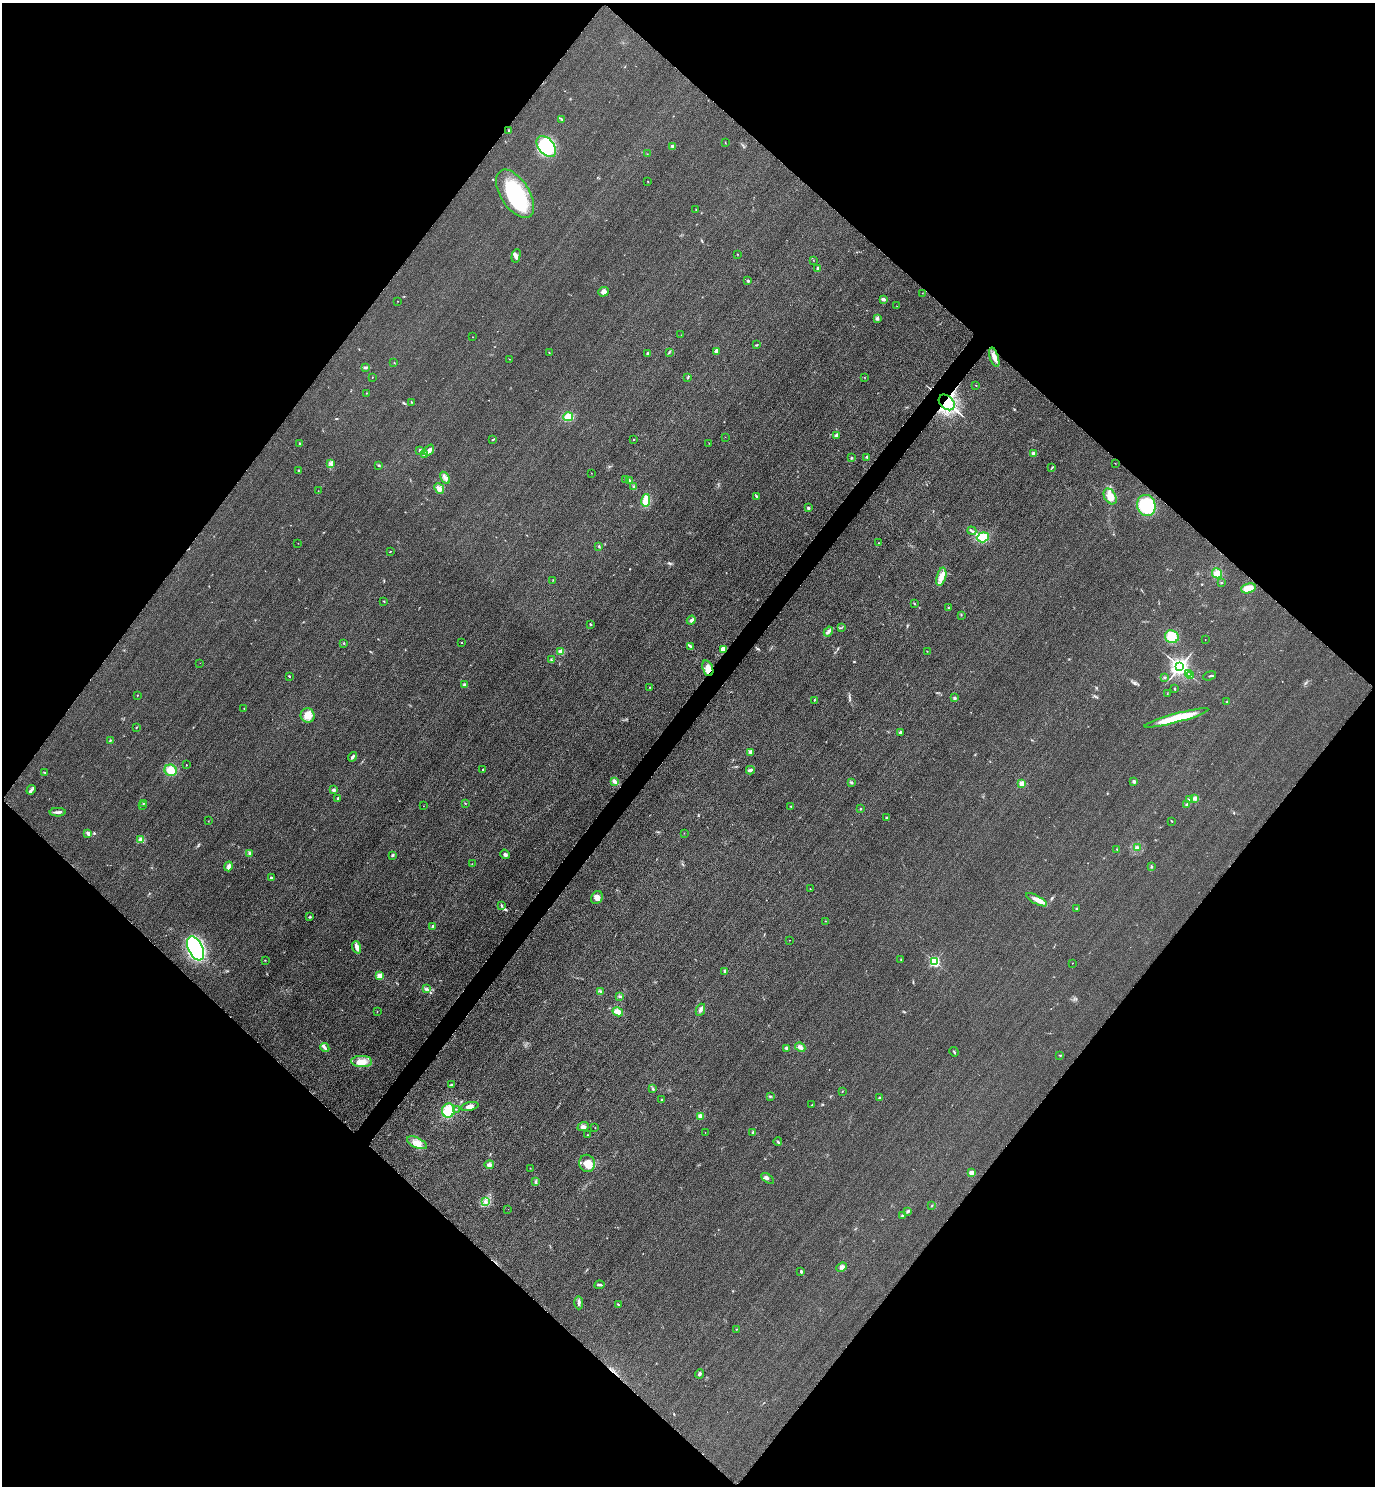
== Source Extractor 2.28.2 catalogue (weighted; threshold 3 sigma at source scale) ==
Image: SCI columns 325-5814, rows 30-5965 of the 5996 x 5993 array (HDU 1 of 3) = the unmasked area's bounding box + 8 px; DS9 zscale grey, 4 x 4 block average (1 PNG px = mean of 4 x 4 image px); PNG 1377 x 1488 px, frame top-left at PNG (2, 3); each listed source drawn as its Kron ellipse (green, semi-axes under 4 px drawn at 4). Shown black and unused: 51% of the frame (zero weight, under 3 of 4 exposures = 3% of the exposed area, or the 3 px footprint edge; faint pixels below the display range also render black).
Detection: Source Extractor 2.28.2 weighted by HDU 2 'WHT'. Background 0.0506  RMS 0.017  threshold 0.0757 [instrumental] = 3 sigma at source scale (4.5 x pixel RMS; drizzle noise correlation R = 1.50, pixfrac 1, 0.05/0.05 arcsec/px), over >= 5 px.
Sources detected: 230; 2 inside a brighter object's white glare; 1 cosmic-ray / hot-pixel residue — neither listed nor drawn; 1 coinciding with a brighter row at this scale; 4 inside a brighter listed object's ellipse — not listed separately; the other 222 listed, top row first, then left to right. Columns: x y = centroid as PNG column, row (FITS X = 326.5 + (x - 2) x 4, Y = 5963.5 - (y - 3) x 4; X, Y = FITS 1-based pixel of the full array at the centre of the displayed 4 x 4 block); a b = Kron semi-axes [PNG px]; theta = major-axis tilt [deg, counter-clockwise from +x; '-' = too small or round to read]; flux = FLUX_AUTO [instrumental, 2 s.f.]
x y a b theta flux
562 119 4 2 - 8.1
509 130 3 2 - 7.7
725 142 2 2 - 3.2
546 146 12 7 -50 590
672 146 3 3 - 14
647 154 2 2 - 3.4
648 182 3 2 - 4.3
515 194 27 14 -57 780
696 210 2 2 - 3.1
737 254 2 2 - 4.3
516 256 7 3 75 27
813 260 2 2 - 2.2
818 268 2 2 - 83
748 281 2 2 - 38
603 292 5 4 - 42
922 293 2 2 - 2.2
883 299 3 3 - 24
397 301 2 2 - 4.1
897 306 2 2 - 1.9
877 318 3 3 - 25
681 335 2 2 - 2.7
472 337 2 2 - 2.4
756 345 2 2 - 4.9
716 351 4 2 - 54
669 352 2 2 - 3.9
549 353 2 2 - 4.3
648 353 3 2 - 14
994 357 10 4 -73 58
509 359 2 2 - 2.7
394 363 2 2 - 2.8
366 367 3 2 - 5.9
372 377 2 2 - 3.6
688 377 3 2 - 7.5
864 377 2 2 - 2.5
976 385 2 2 - 6.1
366 393 2 2 - 2.5
412 402 2 2 - 5
947 402 9 6 -43 1200
568 417 5 4 - 120
836 435 4 3 - 19
725 437 2 2 - 1.7
493 439 3 2 - 5.8
634 439 2 2 - 7
709 443 2 2 - 3.6
300 444 4 2 - 8.9
420 450 2 2 - 37
429 450 6 3 54 58
425 454 4 3 - 17
1033 454 2 2 - 29
867 457 3 2 - 15
851 458 3 2 - 7.5
1115 463 2 2 - 5
331 464 3 2 - 11
379 465 2 2 - 8.7
1052 468 3 2 - 6.7
299 470 2 2 - 4
591 473 2 2 - 2.8
445 478 6 3 -59 28
625 479 2 2 - 5.4
630 481 3 2 - 10
634 487 3 2 - 9.3
439 488 5 4 - 52
318 491 2 2 - 2.9
756 496 4 2 - 12
1110 496 8 5 -58 110
646 500 6 4 80 140
1146 506 11 9 -74 500
808 508 3 2 - 12
972 531 4 2 - 15
983 537 6 5 - 200
298 543 2 2 - 2.4
879 543 2 2 - 4.6
599 546 2 2 - 7.4
390 551 2 2 - 4
1217 573 5 5 - 69
941 577 9 4 75 75
553 580 2 2 - 3
1221 583 2 2 - 7.8
1248 588 7 5 15 120
384 601 3 2 - 4.7
914 604 2 2 - 5.2
949 608 2 2 - 5.9
961 615 2 2 - 3.6
691 620 5 3 - 24
590 624 3 2 - 7.7
841 628 2 2 - 3.4
828 632 5 3 - 27
1172 637 7 6 - 130
1205 639 2 2 - 3.6
461 642 2 2 - 7.1
344 643 2 2 - 3.5
690 646 4 2 - 14
723 649 3 3 - 120
561 651 3 2 - 51
927 651 2 2 - 3.2
551 660 2 2 - 6.2
200 663 2 2 - 1.3
1180 667 3 3 - 6200
708 668 8 5 -69 57
1189 674 2 2 - 4.1
1190 675 2 2 - 4
289 676 3 2 - 8.4
1210 676 7 2 20 12
1164 678 2 2 - 8.2
464 685 2 2 - 72
649 687 2 2 - 3.8
1174 689 2 2 - 5.2
1167 694 2 2 - 3.1
137 696 2 2 - 3.5
954 697 3 2 - 8.4
814 700 2 2 - 7.6
1227 702 3 2 - 7.6
244 709 2 2 - 3.8
308 715 7 7 - 110
1177 718 33 4 15 360
136 727 2 2 - 6
900 733 3 2 - 15
110 740 2 2 - 7.2
751 752 2 2 - 180
352 757 5 2 - 19
186 765 2 2 - 11
483 769 2 2 - 24
171 770 6 5 - 120
750 770 4 2 - 38
44 772 2 2 - 4.1
614 781 3 2 - 11
1134 782 4 3 - 16
851 783 2 2 - 4.2
1022 783 2 2 - 290
31 790 5 2 - 16
334 790 3 3 - 22
338 798 2 2 - 8
1195 798 3 3 - 28
1189 799 3 2 - 13
143 803 2 2 - 4
465 803 2 2 - 3.9
1187 804 3 3 - 15
142 805 2 2 - 5
423 806 2 2 - 2.2
791 807 2 2 - 5.1
860 809 2 2 - 6.8
58 812 8 2 1 24
886 818 3 2 - 10
208 821 2 2 - 2.4
1172 821 2 2 - 6.3
88 833 3 2 - 36
684 833 2 2 - 3
141 840 2 2 - 360
1137 848 3 3 - 25
1117 849 2 2 - 3.6
249 853 4 2 - 13
505 854 5 3 - 19
393 855 3 2 - 13
472 864 2 2 - 1.7
228 866 5 3 - 33
1152 866 2 2 - 3.6
271 878 3 3 - 17
810 889 2 2 - 3.9
597 897 7 5 54 45
1036 900 11 4 -28 76
502 906 2 2 - 6.6
1077 909 2 2 - 5.7
310 917 3 2 - 8.4
826 921 2 2 - 2.5
433 926 2 2 - 65
790 940 2 2 - 3.3
357 947 6 3 -71 58
196 948 13 7 -66 1400
265 960 2 2 - 4.1
901 960 2 2 - 3.8
935 962 2 2 - 1400
1072 963 2 2 - 2.3
725 971 3 2 - 13
379 976 2 2 - 310
427 989 2 2 - 7
600 991 2 2 - 6.7
620 996 2 2 - 5.7
700 1010 6 3 64 27
377 1011 2 2 - 2.4
618 1012 5 4 - 72
800 1047 5 3 - 38
325 1048 5 3 - 22
786 1048 3 2 - 17
954 1052 5 2 - 8.5
1060 1055 2 2 - 6.8
362 1062 10 5 -2 120
451 1085 3 2 - 11
653 1089 3 2 - 9.7
842 1091 2 2 - 4.1
770 1096 2 2 - 6.5
880 1098 3 2 - 13
661 1100 2 2 - 8.7
812 1105 4 2 - 6.7
470 1106 9 3 14 44
456 1109 2 2 - 4.2
448 1110 7 6 - 190
700 1116 4 3 - 32
583 1127 6 4 20 30
595 1128 2 2 - 4.1
705 1132 2 2 - 2.5
753 1132 3 2 - 9.4
588 1135 2 2 - 2.9
778 1142 4 2 - 10
417 1143 11 5 -25 78
587 1163 9 8 - 120
489 1165 4 3 - 32
530 1168 2 2 - 2
971 1173 2 2 - 250
768 1178 7 3 -37 21
536 1182 3 2 - 8.9
485 1202 3 2 - 15
932 1206 2 2 - 6.7
508 1209 2 2 - 1.8
908 1211 3 2 - 16
902 1215 2 2 - 8.1
842 1267 5 4 - 29
801 1271 3 2 - 11
599 1285 5 2 - 15
579 1303 7 2 -89 25
618 1305 4 2 - 8.5
736 1329 2 2 - 3.2
699 1374 5 2 - 20
Overlapping masked pixels (flux is a lower limit): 2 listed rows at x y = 947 402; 723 649
Diffuse or blended objects may show on this block-average render without a row.